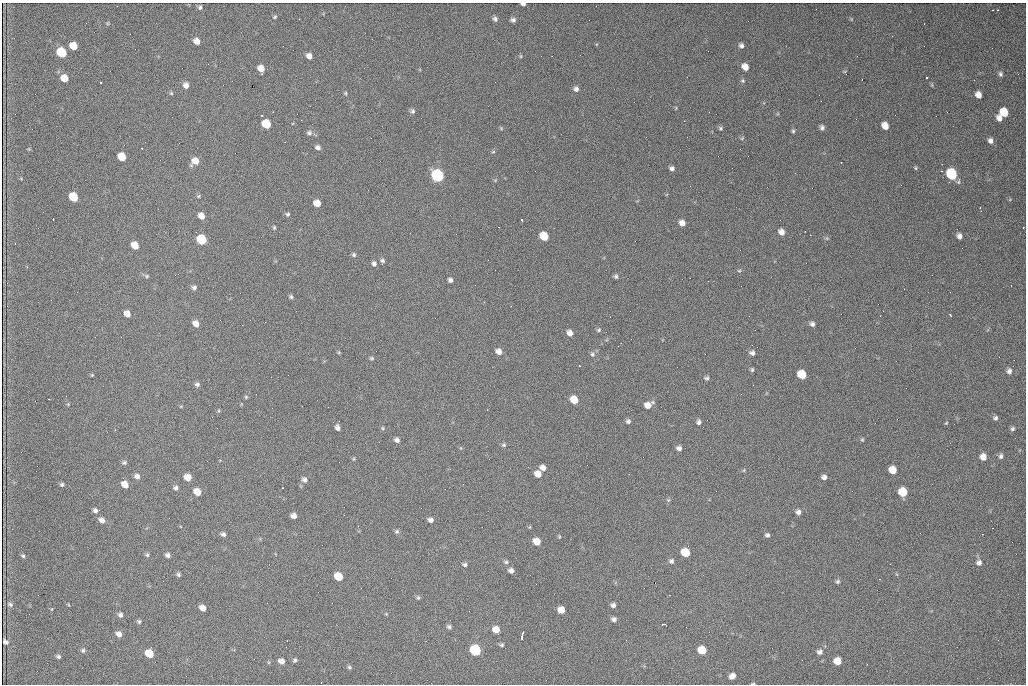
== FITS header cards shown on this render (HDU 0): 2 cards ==
NAXIS1  =                 1024 /fastest changing axis
NAXIS2  =                  682 /next to fastest changing axis

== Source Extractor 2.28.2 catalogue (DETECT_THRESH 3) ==
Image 1024 x 682 px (HDU 0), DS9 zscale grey, 1 PNG px = 1 image px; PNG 1028 x 686 px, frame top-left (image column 1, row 682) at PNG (2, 3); no overlay
Background 2740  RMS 35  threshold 104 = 3 sigma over >= 5 px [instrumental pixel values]
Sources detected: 192; all 192 listed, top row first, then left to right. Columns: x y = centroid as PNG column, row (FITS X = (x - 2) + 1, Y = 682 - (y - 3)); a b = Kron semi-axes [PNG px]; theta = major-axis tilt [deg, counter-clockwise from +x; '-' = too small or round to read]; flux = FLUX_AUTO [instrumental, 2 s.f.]
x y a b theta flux
523 4 4 3 - 5600
200 7 5 5 - 5000
998 10 3 3 - 1600
275 17 6 4 41 3200
299 19 2 2 - 1200
495 19 6 5 - 6400
851 19 6 3 -71 2300
513 20 6 6 - 7300
108 23 6 4 72 2600
197 41 6 5 - 17000
741 45 6 5 - 7100
73 46 6 6 - 39000
61 52 7 6 - 120000
309 56 6 5 - 13000
521 56 5 3 - 2400
745 67 6 5 - 21000
261 68 6 5 - 21000
845 71 5 3 - 2400
262 74 3 3 - 4100
1000 74 6 5 - 5400
927 77 3 3 - 7700
64 78 7 6 - 31000
743 81 5 5 - 3600
101 82 3 2 - 4200
186 85 7 7 - 12000
932 85 6 4 -72 2500
576 89 6 6 - 7700
171 93 5 5 - 3300
345 93 6 4 -75 2900
978 95 6 5 - 17000
821 101 2 2 - 1100
676 108 5 3 - 1800
412 111 6 6 - 5700
1004 112 7 6 - 62000
999 118 6 5 - 14000
266 124 7 6 - 79000
885 126 6 5 - 26000
822 127 5 5 - 6500
501 128 6 4 -46 2700
720 128 6 5 - 4100
793 131 5 4 - 3700
309 133 7 6 - 6900
742 138 5 3 - 2300
990 141 6 5 - 9300
318 147 6 5 - 7900
142 149 2 2 - 1500
493 152 5 3 - 2500
122 157 6 6 - 47000
195 161 8 7 - 26000
841 162 3 2 - 3400
672 168 5 5 - 7200
916 168 5 5 - 2800
951 174 7 6 - 220000
437 175 7 6 - 430000
198 196 5 5 - 3300
73 197 7 6 - 84000
1010 199 5 3 - 1900
317 203 6 5 - 27000
980 207 3 2 - 1500
981 211 2 2 - 1200
288 214 6 5 - 4400
201 216 6 5 - 18000
53 219 2 2 - 1400
522 220 3 2 - 3300
682 223 6 5 - 15000
274 227 5 4 - 3000
1023 227 2 2 - 1400
781 232 7 6 - 14000
544 236 7 6 - 63000
959 236 6 5 - 11000
827 238 6 5 - 3100
202 239 7 6 - 130000
15 243 3 2 - 2700
135 245 6 5 - 32000
354 255 6 5 - 4600
382 261 6 5 - 5000
374 264 6 5 - 6700
739 271 5 4 - 3100
147 276 6 5 - 3800
616 276 6 5 - 4600
450 280 5 4 - 7100
194 288 6 6 - 6800
291 297 6 5 - 4300
511 306 2 2 - 1200
127 314 6 5 - 18000
950 315 3 2 - 2000
196 324 6 6 - 17000
812 324 6 5 - 7100
598 330 6 5 - 4200
570 333 7 6 - 14000
499 351 7 6 - 14000
339 352 4 4 - 2400
752 353 7 6 - 8100
592 354 7 6 - 5900
371 358 6 5 - 3600
579 366 3 3 - 4800
1013 366 2 2 - 1000
752 370 5 4 - 3700
1009 371 6 6 - 7800
802 374 7 6 - 64000
92 375 4 3 - 2300
706 378 6 6 - 5100
197 384 6 5 - 6100
246 397 5 5 - 3000
574 400 6 6 - 44000
68 404 4 4 - 2000
648 405 7 7 - 19000
995 418 5 5 - 5100
628 421 5 5 - 6300
699 422 7 6 - 6500
946 423 5 3 - 2300
338 428 6 5 - 8700
382 428 5 4 - 2700
1012 429 5 5 - 4500
115 430 2 2 - 1600
862 439 5 4 - 2900
397 440 6 5 - 7600
504 445 6 6 - 4300
679 448 6 5 - 8500
1001 456 6 5 - 6000
983 457 6 6 - 19000
354 459 5 5 - 3100
124 463 7 5 0 4700
543 468 6 5 - 13000
744 470 6 3 72 2600
893 470 6 6 - 37000
538 474 6 6 - 23000
137 476 7 6 - 9100
188 477 6 6 - 24000
824 477 6 5 - 8300
304 480 7 6 - 7800
62 484 5 5 - 4500
125 484 6 5 - 22000
176 488 6 5 - 6400
197 492 6 5 - 29000
903 492 7 6 - 71000
668 500 6 5 - 3500
96 510 7 5 1 7800
798 512 6 6 - 8800
294 516 5 5 - 12000
102 520 7 6 - 12000
431 520 6 5 - 8500
397 531 6 5 - 4600
223 534 6 4 -15 6600
982 534 3 2 - 2900
767 535 5 5 - 5300
559 536 5 4 - 2600
537 541 6 5 - 33000
685 552 7 6 - 72000
147 555 6 5 - 4000
168 555 5 5 - 7500
23 556 5 4 - 3800
671 561 7 7 - 6800
506 562 6 5 - 4400
979 563 7 7 - 9700
465 564 6 5 - 5000
511 571 6 5 - 9600
178 574 6 5 - 4800
338 577 6 6 - 56000
879 579 3 2 - 1200
838 581 6 5 - 4800
418 598 6 5 - 3700
10 604 8 6 -21 6200
613 605 5 4 - 7300
203 608 6 5 - 17000
52 609 5 3 - 1900
561 610 6 6 - 28000
386 614 4 4 - 2000
120 615 6 6 - 7300
614 619 6 5 - 7500
139 621 5 5 - 4100
664 624 4 2 - 2900
449 627 5 5 - 5200
496 629 6 6 - 25000
523 633 3 2 - 1900
119 634 7 6 - 12000
521 637 4 3 - 5500
5 642 5 4 - 5800
502 645 5 4 - 4000
83 650 6 6 - 4900
475 650 7 6 - 220000
702 650 6 6 - 53000
820 652 7 7 - 8700
149 654 7 5 -34 58000
58 657 5 4 - 5200
295 660 6 5 - 4700
281 661 7 6 - 14000
837 661 6 6 - 36000
349 667 6 5 - 4100
732 676 6 5 - 13000
321 682 2 2 - 1400
753 684 5 3 - 2500
At the frame edge (FLAGS 8, measured only in part): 2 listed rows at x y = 523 4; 753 684